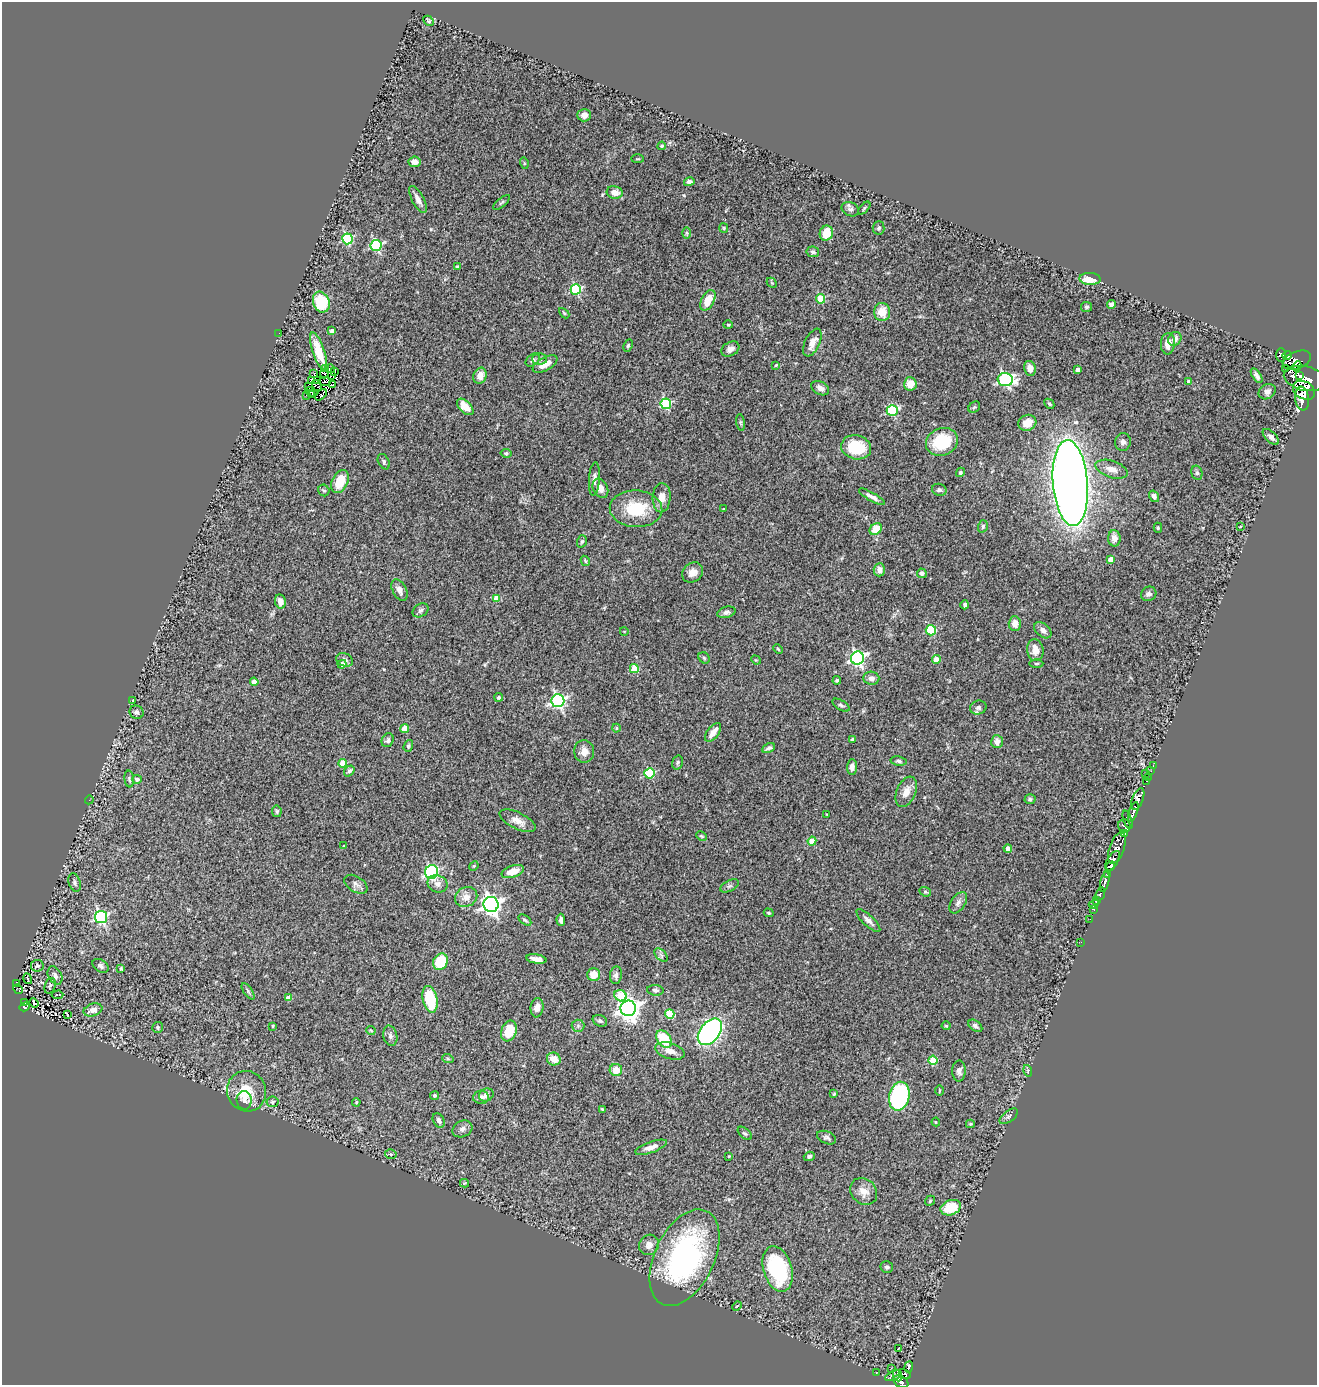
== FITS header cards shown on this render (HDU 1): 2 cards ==
NAXIS1  =                 1315
NAXIS2  =                 1383

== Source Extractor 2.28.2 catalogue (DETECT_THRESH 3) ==
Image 1315 x 1383 px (HDU 1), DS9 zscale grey, 1 PNG px = 1 image px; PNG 1319 x 1387 px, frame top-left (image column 1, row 1383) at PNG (2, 2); each listed source drawn as its Kron ellipse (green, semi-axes under 4 px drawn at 4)
Background 0.765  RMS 0.094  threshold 0.281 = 3 sigma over >= 5 px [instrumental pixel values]
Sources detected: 295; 2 with non-positive FLUX_AUTO (blend fragments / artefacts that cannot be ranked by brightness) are neither listed nor drawn; the other 293 listed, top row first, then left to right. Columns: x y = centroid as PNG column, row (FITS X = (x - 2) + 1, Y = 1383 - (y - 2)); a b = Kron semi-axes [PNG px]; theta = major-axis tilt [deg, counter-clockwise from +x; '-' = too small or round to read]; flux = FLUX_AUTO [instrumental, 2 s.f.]
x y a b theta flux
428 21 6 4 -50 10
584 115 7 6 - 32
662 146 4 3 - 7.7
638 159 6 3 0 6.6
415 162 6 5 - 42
524 163 5 3 - 6.5
689 182 5 4 - 18
615 192 8 6 -10 54
418 199 15 6 -62 40
502 202 10 4 40 12
864 208 8 3 46 8.7
850 209 9 7 -24 20
724 228 5 4 - 7.1
879 228 7 6 - 14
687 233 6 4 -90 9
826 233 7 6 - 120
347 239 5 5 - 530
376 245 5 5 - 670
813 252 6 5 - 14
457 267 4 3 - 11
1090 279 10 6 -3 120
772 283 6 4 -45 8
576 289 5 5 - 560
820 299 4 4 - 230
708 300 11 6 62 98
321 302 11 8 -69 320
1111 304 4 4 - 21
1086 307 5 5 - 10
882 312 9 8 - 97
564 313 6 3 -45 7.7
728 325 4 4 - 5.9
332 331 4 3 - 19
279 333 2 2 - 8.3
1175 339 7 6 - 32
812 343 15 7 65 53
1168 344 11 7 85 51
628 346 6 4 63 8.9
730 349 9 7 29 30
319 351 20 6 -72 110
1281 355 7 4 90 800
1287 356 4 3 - 100
540 359 7 6 - 15
533 360 8 5 38 17
1297 360 15 8 21 1100
545 364 13 6 28 60
776 365 4 2 - 5.7
1297 366 5 3 - 580
325 368 3 2 - 6.6
1030 368 7 6 - 43
1286 368 2 2 - 12
330 369 4 3 - 18
1078 370 4 4 - 52
335 371 4 2 - 22
314 374 2 2 - 8.9
324 374 5 2 - 6.5
332 375 3 2 - 4.1
480 376 8 6 69 62
1257 376 8 4 -57 20
1300 376 3 3 - 420
1305 378 21 12 -13 4500
311 380 3 3 - 9.5
1005 380 7 6 - 1000
317 381 3 2 - 4.9
325 382 6 2 7 6.7
1189 382 4 4 - 18
910 384 7 6 - 89
333 385 4 2 - 3.5
317 386 6 4 -57 5.3
309 387 3 2 - 6.8
820 388 9 6 -29 33
1304 390 12 8 -29 2400
311 392 6 2 -24 10
1267 392 9 7 33 27
306 395 3 2 - 59
312 395 4 2 - 6.7
321 395 6 3 44 4
1302 399 12 7 -83 2100
666 404 5 5 - 500
1049 404 6 3 -45 10
465 407 10 5 -45 78
974 407 6 5 - 8.2
892 410 5 5 - 620
741 422 8 4 -81 10
1027 423 9 8 - 70
1271 437 10 5 -44 22
942 442 16 13 23 270
1123 442 9 8 - 24
856 447 15 12 -13 220
506 453 5 4 - 10
384 462 8 5 -64 16
1112 469 16 8 -19 59
960 472 5 4 - 12
1197 473 7 5 -76 13
594 479 17 5 86 29
340 481 12 8 64 140
1070 483 43 17 -85 9100
600 488 10 7 -62 52
324 490 6 5 - 11
939 490 7 6 - 14
1154 496 6 4 -57 25
872 497 14 4 -30 31
662 498 14 9 87 72
636 509 26 18 -3 290
723 509 3 2 - 4.5
983 526 6 4 73 12
1240 526 3 2 - 4.7
1158 528 5 4 - 8.6
876 529 6 5 - 120
1114 538 8 6 -86 48
582 541 6 4 72 10
1110 559 4 4 - 45
585 561 5 4 - 7.4
879 570 7 5 87 34
692 572 11 9 40 51
922 573 5 4 - 23
400 590 12 6 -62 38
1149 594 8 7 - 19
496 598 4 4 - 93
280 601 7 5 -78 50
965 605 4 3 - 15
421 610 8 6 36 17
726 612 9 5 15 20
1015 624 7 6 - 54
931 630 5 5 - 350
1043 630 10 6 -39 28
624 631 4 3 - 4.5
778 649 5 3 - 6.4
1035 650 11 8 -84 64
704 658 6 5 - 9.9
857 658 6 6 - 1500
936 659 4 4 - 55
345 660 8 6 -24 26
756 660 5 4 - 5.9
1036 663 7 3 1 7.3
342 664 4 4 - 30
634 669 4 4 - 200
871 678 8 6 -6 28
837 680 4 4 - 10
254 682 4 4 - 57
499 697 4 4 - 16
133 700 4 3 - 4.7
558 701 6 6 - 1400
841 705 9 5 -31 15
978 708 8 7 - 21
137 712 7 6 - 18
616 728 4 4 - 7.1
405 729 5 4 - 76
713 732 11 5 52 44
853 739 4 3 - 11
388 740 7 5 60 17
997 742 6 6 - 47
408 746 6 4 71 11
769 748 7 4 26 16
584 751 11 10 - 54
899 761 8 4 -7 14
678 762 7 5 74 11
343 763 4 4 - 140
1153 765 3 2 - 14
852 767 7 5 85 30
349 771 6 4 52 16
1151 771 3 2 - 9.2
649 773 5 5 - 430
1145 774 2 2 - 40
1148 778 3 2 - 9.2
129 779 8 4 -84 12
137 779 5 4 - 20
1146 781 3 2 - 27
906 792 16 9 67 66
1030 799 5 5 - 11
1138 799 11 5 69 1200
89 800 4 3 - 5.6
277 811 5 5 - 9.9
1133 812 10 4 71 1300
827 815 3 2 - 5.2
1128 820 9 4 -71 200
518 821 20 8 -26 55
1124 826 6 6 - 230
1125 833 4 3 - 190
701 836 6 4 -26 7.9
812 841 4 4 - 120
344 846 3 2 - 6.9
1008 848 4 4 - 39
1117 848 16 7 71 1000
1113 861 11 5 57 1600
474 866 5 4 - 8.2
1111 866 5 3 - 360
513 871 12 6 18 80
432 872 7 6 - 800
1107 875 4 3 - 400
75 882 9 5 -71 17
1105 882 10 4 76 610
356 884 13 7 -33 25
437 884 10 8 -22 33
729 886 10 5 27 15
925 892 6 4 -20 8.4
1100 894 7 3 73 100
466 897 11 9 29 55
1097 901 4 2 - 220
958 903 12 7 56 27
491 904 7 7 - 2900
1094 904 5 2 - 6.8
1094 909 4 3 - 20
769 913 5 3 - 9.1
101 917 6 6 - 1000
1090 919 2 2 - 11
525 920 7 4 -37 11
561 920 6 3 -85 22
868 921 15 5 -43 31
1081 942 2 2 - 11
661 955 8 4 -45 15
536 959 10 4 -9 40
440 962 8 7 - 230
37 966 6 6 - 18
101 966 9 6 -33 20
121 968 3 3 - 7
594 975 6 6 - 82
616 975 9 6 84 22
55 976 10 6 -63 26
28 979 5 2 - 8.4
16 983 3 2 - 4.1
50 986 8 5 70 13
18 989 5 2 - 0.27
655 990 8 5 -7 15
248 991 9 4 -57 13
58 995 6 3 3 85
620 996 6 5 - 220
288 998 4 4 - 53
430 999 13 7 -77 280
25 1002 3 2 - 12
34 1003 5 2 - 6.9
25 1007 5 4 - 64
537 1008 10 6 83 38
628 1008 8 7 - 4500
93 1010 9 6 18 43
670 1014 5 4 - 270
67 1015 4 2 - 6.7
600 1021 7 5 -26 15
273 1026 3 2 - 5.7
578 1026 6 6 - 15
946 1026 4 4 - 6.4
975 1026 8 5 -37 19
158 1027 5 5 - 11
371 1030 5 3 - 6.7
509 1031 11 7 69 140
710 1032 15 9 51 1500
390 1036 10 7 -77 22
664 1039 10 6 -56 250
670 1051 15 8 -16 53
448 1059 6 3 -19 6.9
554 1059 7 6 - 67
933 1060 5 4 - 230
616 1070 6 6 - 94
959 1071 10 6 88 26
1028 1071 6 3 -73 7.8
246 1091 20 19 - 180
939 1091 5 3 - 6.3
834 1094 3 2 - 7.6
486 1095 7 6 - 30
435 1096 4 4 - 12
899 1096 14 10 77 720
481 1097 8 6 6 24
244 1100 9 7 -85 34
272 1102 6 5 - 10
356 1102 4 3 - 6.4
602 1109 4 4 - 6.9
1009 1116 10 5 37 18
439 1120 7 5 -62 25
936 1122 4 4 - 5.4
970 1124 4 3 - 6.8
462 1129 10 8 26 29
745 1133 8 5 -43 12
827 1138 10 6 -23 17
651 1147 16 5 20 44
391 1154 6 4 -16 12
729 1156 3 2 - 4.1
809 1156 5 4 - 14
464 1183 4 4 - 6.7
864 1191 14 12 -45 65
930 1201 5 4 - 8.7
951 1208 10 7 18 160
649 1245 10 9 - 43
684 1258 52 29 64 1400
887 1267 6 6 - 15
778 1269 23 14 -74 570
737 1306 5 3 - 5.3
899 1348 3 3 - 12
908 1367 5 3 - 49
891 1368 3 2 - 14
876 1373 3 2 - 8.7
905 1374 6 3 -29 220
897 1375 6 4 -66 150
893 1376 9 3 24 130
901 1382 8 5 -32 380
At the frame edge (FLAGS 8, measured only in part): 1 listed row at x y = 901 1382
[2 non-positive-flux detections neither listed nor drawn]